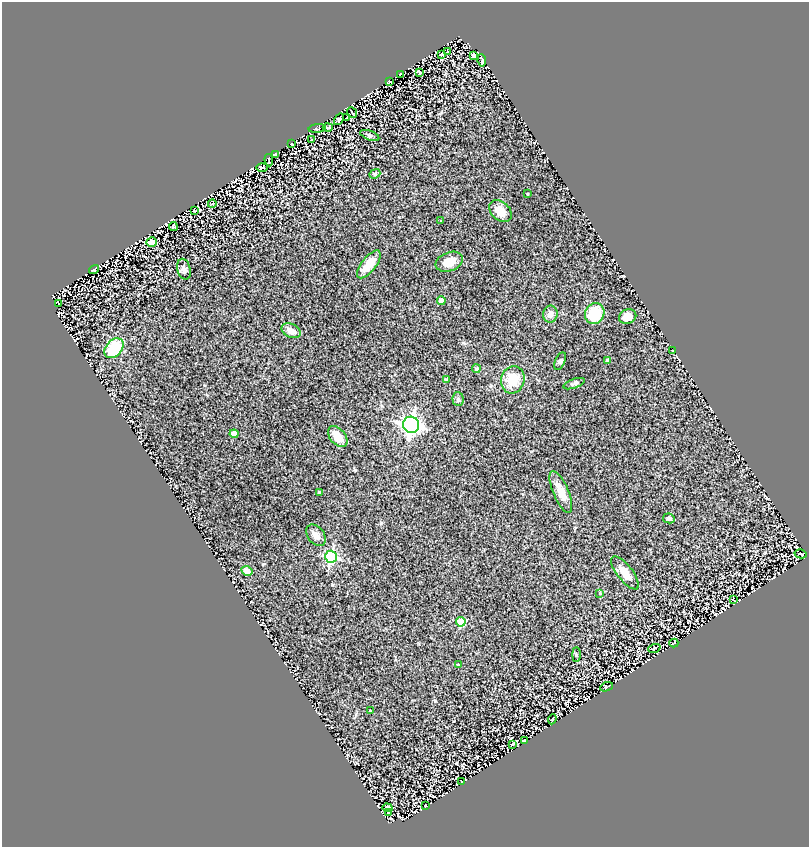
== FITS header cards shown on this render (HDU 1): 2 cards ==
NAXIS1  =                  807
NAXIS2  =                  845

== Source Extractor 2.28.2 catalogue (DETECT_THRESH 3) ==
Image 807 x 845 px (HDU 1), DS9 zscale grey, 1 PNG px = 1 image px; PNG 811 x 849 px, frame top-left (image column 1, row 845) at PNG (2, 2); each listed source drawn as its Kron ellipse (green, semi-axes under 4 px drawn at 4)
Background 2.19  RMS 0.11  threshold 0.319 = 3 sigma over >= 5 px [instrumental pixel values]
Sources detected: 72; all 72 listed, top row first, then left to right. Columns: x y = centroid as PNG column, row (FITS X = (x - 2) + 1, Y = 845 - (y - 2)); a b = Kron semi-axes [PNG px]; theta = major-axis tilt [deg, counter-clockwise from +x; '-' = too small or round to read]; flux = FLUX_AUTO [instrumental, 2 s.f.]
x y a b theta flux
448 52 3 3 - 7.6
441 55 3 2 - 5.8
474 55 4 4 - 46
482 60 6 3 -82 16
419 72 4 3 - 12
400 74 4 2 - 7
389 82 3 2 - 6.2
352 113 6 2 -50 8
347 118 4 2 - 6.6
339 119 6 4 57 11
317 128 9 4 6 9.5
328 128 5 2 - 6.7
370 135 10 4 -21 20
312 139 3 2 - 4.9
292 144 3 2 - 5.1
276 155 3 2 - 4.5
269 160 6 2 -83 9
262 167 6 3 2 4.9
375 174 6 4 22 10
527 194 3 2 - 5.8
212 204 4 3 - 5.2
194 210 3 2 - 6.2
500 211 13 9 -44 77
441 221 3 3 - 6.3
173 226 4 3 - 9.3
152 242 5 4 - 170
449 262 14 9 21 90
369 264 17 7 52 120
94 269 5 2 - 6.8
184 269 10 6 -75 29
441 301 4 4 - 59
58 303 3 2 - 4
595 313 11 9 62 220
550 314 8 7 - 44
628 316 9 7 21 56
291 331 10 6 -25 55
114 348 11 8 49 330
673 351 3 2 - 6.6
607 360 3 3 - 13
560 361 9 5 65 15
476 369 4 4 - 16
446 380 4 3 - 14
513 380 14 11 74 160
574 384 11 4 20 17
458 399 7 5 -87 14
411 425 8 8 - 3400
234 434 4 4 - 110
338 436 12 7 -50 99
319 492 3 2 - 7.5
561 492 22 7 -67 87
669 518 6 5 - 17
316 535 12 8 -51 35
801 554 6 2 -14 8.8
331 557 6 6 - 1000
247 571 6 4 -28 55
625 573 20 7 -52 76
600 593 4 3 - 6
733 600 3 2 - 4.1
461 622 5 4 - 220
674 643 4 2 - 5.1
654 648 6 2 21 5.3
576 655 7 4 -90 7.8
458 665 4 3 - 10
606 687 6 2 23 8.6
370 710 3 2 - 5.7
552 719 5 2 - 5.9
524 740 3 2 - 8.4
513 744 3 2 - 4.3
462 782 3 2 - 4.7
425 806 3 2 - 3.8
387 808 5 4 - 27
388 813 3 3 - 13